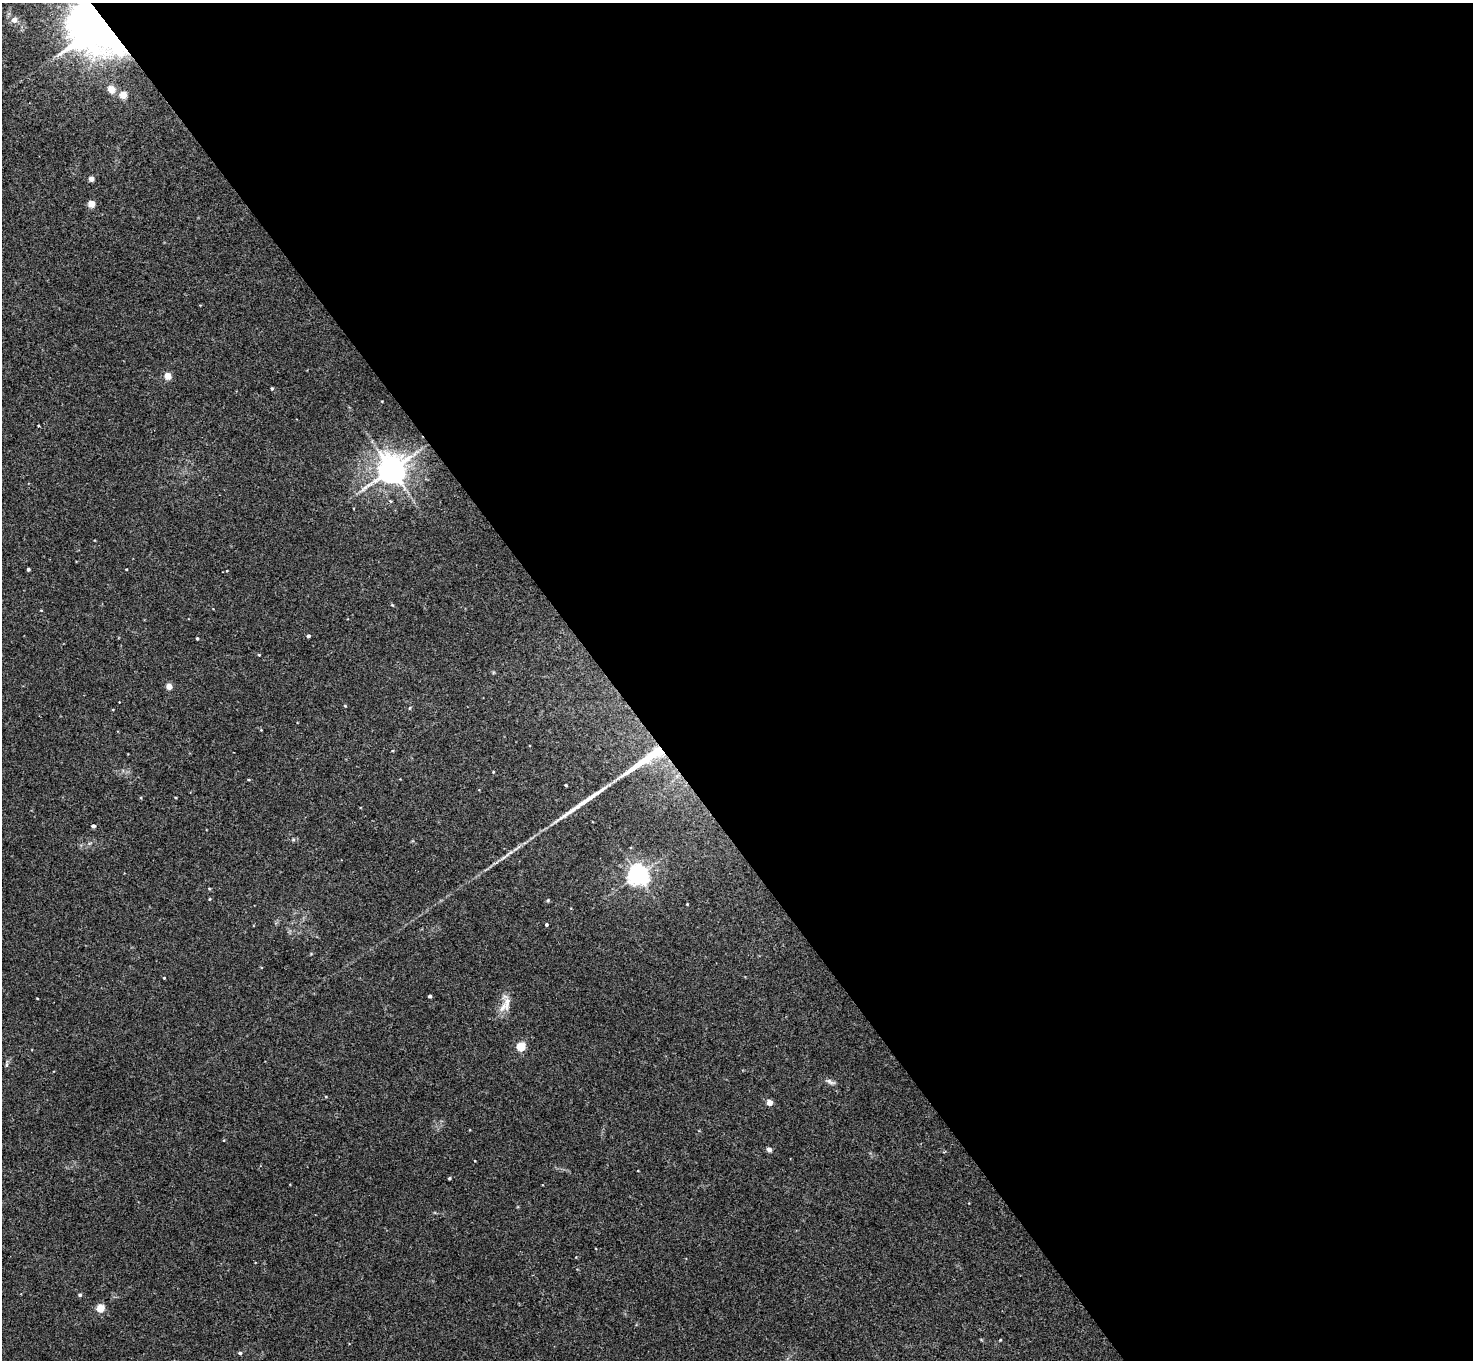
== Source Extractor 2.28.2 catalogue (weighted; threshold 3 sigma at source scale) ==
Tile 8 of 4 x 4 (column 4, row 2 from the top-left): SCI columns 4414-5884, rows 2870-4227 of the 5886 x 5878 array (HDU 1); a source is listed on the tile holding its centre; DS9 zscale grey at full resolution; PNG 1475 x 1362 px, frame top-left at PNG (2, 3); no overlay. Shown black and unused: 59% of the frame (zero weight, under 3 of 4 exposures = <1% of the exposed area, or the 3 px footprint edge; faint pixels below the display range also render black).
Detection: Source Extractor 2.28.2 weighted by HDU 2 'WHT'; one run over the whole footprint, this tile lists its part. Background 0.041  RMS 0.0043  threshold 0.0194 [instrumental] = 3 sigma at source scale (4.5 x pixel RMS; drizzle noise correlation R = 1.50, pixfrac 1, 0.05/0.05 arcsec/px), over >= 5 px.
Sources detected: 41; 1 long thin detection or spike segment (spike, bleed or trail) — not listed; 1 inside a brighter listed object's ellipse — not listed separately; the other 39 listed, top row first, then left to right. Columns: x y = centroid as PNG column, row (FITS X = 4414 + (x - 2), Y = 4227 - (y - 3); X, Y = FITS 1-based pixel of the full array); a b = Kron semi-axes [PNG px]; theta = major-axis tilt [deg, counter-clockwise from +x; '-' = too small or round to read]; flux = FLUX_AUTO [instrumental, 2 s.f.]
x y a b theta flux
14 20 8 7 - 2.7
94 28 53 43 -39 240
111 89 5 4 - 8.5
123 95 4 4 - 10
91 179 4 4 - 3.9
91 204 4 4 - 9.1
167 376 4 4 - 8.8
272 388 4 3 - 0.5
391 469 9 9 - 490
28 569 3 3 - 0.72
126 569 3 2 - 0.29
308 636 4 3 - 0.95
197 638 3 3 - 0.58
259 655 5 3 - 0.34
169 686 4 4 - 5.7
345 706 5 3 - 0.32
409 708 5 3 - 0.35
647 758 50 6 34 24
493 772 4 3 - 0.29
566 785 3 3 - 0.53
93 826 4 4 - 1.1
638 875 7 6 - 260
210 899 4 3 - 0.33
548 900 4 4 - 0.63
687 904 2 2 - 0.26
546 925 3 3 - 0.69
164 978 3 3 - 0.34
430 996 3 3 - 0.86
507 1001 23 8 84 4.1
521 1046 5 5 - 19
6 1065 6 4 88 0.7
830 1081 13 5 -28 1.4
770 1103 6 6 - 2.1
769 1150 4 4 - 2.1
449 1178 3 3 - 0.53
80 1295 4 4 - 0.73
100 1308 5 4 - 12
1000 1340 4 3 - 0.32
240 1353 4 4 - 0.77
Overlapping masked pixels (flux is a lower limit): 2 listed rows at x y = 94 28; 647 758
Isophote crosses this tile's border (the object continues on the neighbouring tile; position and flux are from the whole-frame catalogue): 1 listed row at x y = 94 28